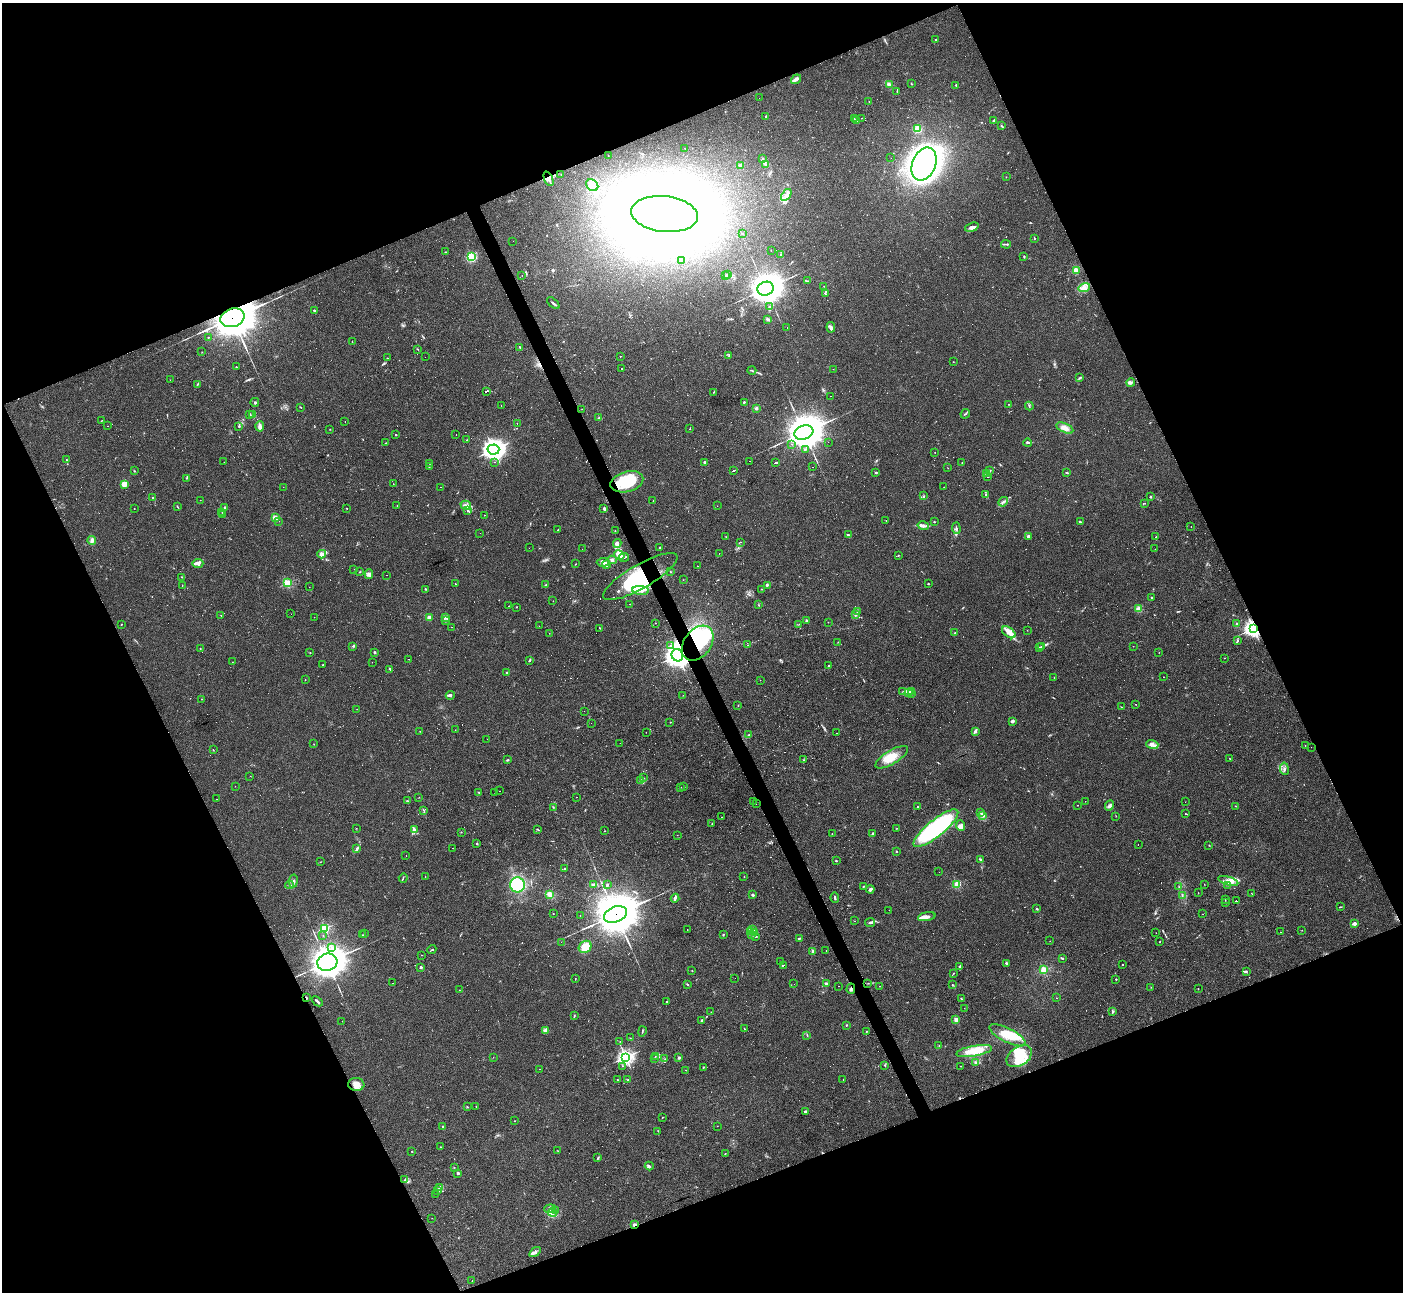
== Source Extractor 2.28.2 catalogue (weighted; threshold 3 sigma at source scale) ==
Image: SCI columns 8-5609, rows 284-5441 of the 5609 x 5597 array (HDU 1 of 3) = the unmasked area's bounding box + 8 px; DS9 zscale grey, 4 x 4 block average (1 PNG px = mean of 4 x 4 image px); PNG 1405 x 1294 px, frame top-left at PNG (2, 3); each listed source drawn as its Kron ellipse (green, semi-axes under 4 px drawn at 4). Shown black and unused: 44% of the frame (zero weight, under 2 of 3 exposures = <1% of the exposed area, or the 3 px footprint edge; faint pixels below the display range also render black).
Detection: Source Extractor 2.28.2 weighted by HDU 2 'WHT'. Background 0.0523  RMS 0.0053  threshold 0.0239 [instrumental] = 3 sigma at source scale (4.5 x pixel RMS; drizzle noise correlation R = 1.50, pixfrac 1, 0.05/0.05 arcsec/px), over >= 5 px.
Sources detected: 827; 20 too faint to see at this stretch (4 x 4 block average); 20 inside a brighter object's white glare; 165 cosmic-ray / hot-pixel residue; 5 long thin detections or spike segments (spike, bleed or trail) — neither listed nor drawn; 13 coinciding with a brighter row at this scale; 43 inside a brighter listed object's ellipse — not listed separately; of the other 561, all 500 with FLUX_AUTO >= 0.537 (the completeness limit of this list) listed and drawn (61 fainter detections not listed), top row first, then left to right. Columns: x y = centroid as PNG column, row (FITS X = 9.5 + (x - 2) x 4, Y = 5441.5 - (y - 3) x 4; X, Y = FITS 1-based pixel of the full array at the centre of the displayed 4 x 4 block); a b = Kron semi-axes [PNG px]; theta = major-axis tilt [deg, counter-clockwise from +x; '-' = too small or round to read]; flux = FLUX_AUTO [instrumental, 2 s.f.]
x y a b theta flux
935 39 2 2 - 3.2
796 79 5 2 - 16
889 84 4 3 - 9.5
911 84 3 2 - 1.7
956 85 2 2 - 7.8
897 92 2 2 - 1.2
759 98 2 2 - 8.7
869 101 2 2 - 1.1
766 117 4 2 - 2.3
861 118 2 2 - 1.3
854 119 2 2 - 1.1
857 121 2 2 - 1.7
993 121 3 2 - 3
1001 126 3 2 - 2.1
918 129 4 4 - 23
685 148 2 2 - 1.1
608 155 2 2 - 0.58
891 158 2 2 - 1.1
762 159 3 2 - 2.3
924 164 17 11 68 1300
740 165 4 3 - 4.8
765 165 3 2 - 4.3
561 174 2 2 - 0.98
1006 177 2 2 - 0.77
549 179 8 2 -67 8.9
592 185 7 5 -38 52
786 195 7 3 53 14
664 214 33 18 -6 5900
972 227 7 3 18 14
743 233 2 2 - 1.1
1035 239 2 2 - 1.7
513 241 2 2 - 1
1006 244 5 2 - 4.3
771 250 2 2 - 1.1
445 252 2 2 - 1.6
781 254 2 2 - 1.6
1024 256 2 2 - 2.5
471 257 3 3 - 140
681 260 2 2 - 1.1
1076 270 2 2 - 120
522 275 2 2 - 0.62
726 275 2 2 - 1.9
728 275 2 2 - 2.8
807 281 3 2 - 2.6
824 286 2 2 - 0.75
1084 287 6 4 18 13
766 289 8 7 - 6600
825 294 3 2 - 3.5
553 303 7 2 -41 5.3
769 307 2 2 - 2
314 310 2 2 - 5.4
232 318 12 9 18 13000
767 319 3 2 - 7.3
787 327 2 2 - 13
831 327 5 3 - 7.4
208 337 2 2 - 1.3
352 341 2 2 - 0.94
520 347 2 2 - 4.1
418 349 2 2 - 1.7
202 352 2 2 - 0.73
620 356 2 2 - 6.8
729 356 4 2 - 3.1
425 357 2 2 - 0.63
387 358 3 2 - 2.5
953 362 2 2 - 1.4
236 367 2 2 - 3.9
621 369 2 2 - 67
833 369 2 2 - 0.74
752 370 4 2 - 3.8
1080 378 3 2 - 3.4
170 380 2 2 - 0.63
1131 383 4 3 - 6
197 384 4 2 - 2.8
486 391 3 2 - 87
714 392 2 2 - 1.1
830 396 2 2 - 0.78
255 402 4 2 - 3.6
744 402 2 2 - 12
1009 404 2 2 - 0.93
501 405 2 2 - 0.98
1029 406 4 2 - 2.8
300 407 2 2 - 2
756 408 3 2 - 4.4
582 409 2 2 - 0.54
250 414 3 2 - 3
965 414 5 2 - 3
253 415 3 2 - 2.3
599 418 3 2 - 3
102 420 2 2 - 0.93
345 422 2 2 - 1.4
517 424 2 2 - 2.3
108 426 2 2 - 1.2
239 426 2 2 - 3.3
260 426 5 3 - 12
1065 428 9 4 -24 18
330 429 2 2 - 0.87
689 429 2 2 - 44
804 432 9 7 19 10000
396 435 2 2 - 4.8
456 435 2 2 - 0.75
466 440 2 2 - 1.5
828 442 2 2 - 0.61
386 443 2 2 - 1.5
1028 443 4 2 - 4
791 444 2 2 - 1.3
805 449 2 2 - 2.5
493 450 6 5 - 1700
935 452 2 2 - 0.75
66 460 2 2 - 1.7
750 461 2 2 - 2.2
224 462 2 2 - 1.2
494 462 2 2 - 11
704 462 2 2 - 19
776 462 3 2 - 130
429 463 2 2 - 1.3
962 463 2 2 - 1.3
429 466 2 2 - 2.8
813 467 2 2 - 1.5
948 468 2 2 - 1
734 470 3 2 - 130
989 470 2 2 - 3
134 471 2 2 - 2
1066 472 3 2 - 2.8
876 473 2 2 - 4.7
987 473 3 2 - 17
987 476 3 2 - 2.4
186 478 2 2 - 1.4
627 482 17 10 15 140
124 484 4 3 - 28
393 484 2 2 - 0.85
283 487 2 2 - 0.86
441 487 2 2 - 0.75
944 487 2 2 - 0.59
986 494 3 2 - 2.2
923 496 2 2 - 2.4
152 497 3 2 - 2.9
1151 497 3 2 - 2.7
200 500 2 2 - 0.59
653 501 2 2 - 2.6
1003 502 5 2 - 6.7
1145 503 2 2 - 0.79
466 505 5 2 - 9.1
397 506 2 2 - 0.88
717 506 2 2 - 1.2
178 507 3 2 - 1.7
225 507 2 2 - 11
603 508 2 2 - 3
134 509 2 2 - 1.2
347 509 2 2 - 1.4
467 510 2 2 - 2.3
222 512 2 2 - 1.2
222 515 2 2 - 2.3
484 515 2 2 - 2
275 518 2 2 - 100
886 520 2 2 - 3.2
279 521 2 2 - 0.72
934 522 2 2 - 3.3
1080 522 2 2 - 4.4
923 526 6 3 -12 8.7
1191 526 2 2 - 3.8
956 528 6 2 -85 4.4
558 530 2 2 - 2.2
615 531 2 2 - 0.73
480 533 2 2 - 0.63
848 535 3 2 - 4.4
1028 536 3 2 - 8.2
726 537 2 2 - 0.76
1156 537 2 2 - 1.8
92 540 4 2 - 12
741 542 2 2 - 2.5
617 543 4 3 - 19
529 548 2 2 - 15
660 548 2 2 - 2.1
582 549 2 2 - 0.81
1155 549 2 2 - 0.55
719 553 2 2 - 0.87
322 554 4 3 - 16
619 555 5 3 - 34
898 556 3 2 - 1.5
624 558 5 2 - 3.5
612 560 4 3 - 5.7
603 562 6 3 5 12
198 563 5 3 - 24
575 564 2 2 - 1.3
607 564 4 2 - 5.5
697 566 2 2 - 1.3
354 569 2 2 - 0.72
359 572 2 2 - 1.1
671 572 2 2 - 1.5
369 574 5 4 - 9.5
387 575 2 2 - 3.7
181 577 3 2 - 2.1
640 577 42 12 30 330
683 580 2 2 - 0.73
287 583 2 2 - 240
455 584 2 2 - 2.8
928 584 2 2 - 3.1
182 585 2 2 - 0.85
546 585 3 2 - 2.3
767 585 2 2 - 2.3
309 587 2 2 - 0.88
426 589 2 2 - 2.8
762 589 2 2 - 1.2
640 590 8 4 -3 22
1151 597 3 2 - 2.5
553 601 2 2 - 3.3
629 604 2 2 - 0.67
758 605 2 2 - 1.5
509 606 2 2 - 51
516 607 2 2 - 1.4
1138 609 4 4 - 11
857 612 2 2 - 1
291 614 2 2 - 1.3
221 615 2 2 - 1.8
855 615 2 2 - 2.4
314 617 2 2 - 1.1
429 618 2 2 - 77
446 618 4 2 - 5
445 621 3 2 - 2.3
806 621 3 2 - 3.6
828 622 2 2 - 0.8
656 623 2 2 - 0.96
121 624 2 2 - 1.5
799 624 2 2 - 0.67
1236 624 3 2 - 2.7
539 626 2 2 - 1.1
452 627 2 2 - 0.68
600 628 2 2 - 2.1
1253 628 3 3 - 1100
1027 630 2 2 - 0.67
1009 632 8 4 -37 19
549 633 2 2 - 0.83
955 633 2 2 - 1.4
1238 640 2 2 - 2.1
838 642 2 2 - 1.1
698 643 19 13 53 130
671 645 2 2 - 2.6
748 645 2 2 - 0.85
353 646 3 2 - 2.4
1042 646 2 2 - 2.1
1133 646 2 2 - 0.71
200 648 2 2 - 4.2
1040 648 2 2 - 1.3
374 652 2 2 - 3.6
1159 652 2 2 - 0.87
310 653 2 2 - 1.2
677 655 6 5 - 2300
1224 658 2 2 - 0.76
409 659 2 2 - 7
529 660 3 2 - 4
232 662 2 2 - 0.88
372 662 2 2 - 0.62
323 665 2 2 - 1.9
829 665 2 2 - 190
390 669 4 2 - 3.2
506 672 2 2 - 2.2
1163 677 2 2 - 0.63
1054 678 2 2 - 1.1
305 679 2 2 - 1.3
760 680 2 2 - 0.67
912 691 2 2 - 1.7
903 692 2 2 - 1
909 692 3 3 - 5.7
911 694 3 2 - 2.8
450 695 4 3 - 6.4
683 695 2 2 - 0.71
201 699 2 2 - 1.7
1136 704 2 2 - 1.1
738 706 2 2 - 1.1
1121 707 3 2 - 1.6
357 709 2 2 - 0.62
584 711 2 2 - 7.8
1012 721 4 3 - 6.2
670 722 2 2 - 1.2
591 723 2 2 - 0.56
455 730 2 2 - 0.56
420 731 2 2 - 0.73
975 731 4 2 - 6.5
646 732 2 2 - 0.77
837 733 2 2 - 0.78
749 734 2 2 - 2.1
487 739 2 2 - 0.73
620 743 2 2 - 3.7
314 744 2 2 - 1
1152 745 6 3 -16 9.5
1305 745 2 2 - 1.2
1311 747 2 2 - 0.62
213 750 2 2 - 1.4
892 757 18 6 31 52
1229 758 2 2 - 0.89
507 760 2 2 - 3.2
804 760 3 2 - 2.7
1284 769 6 2 -82 6
250 776 2 2 - 0.66
644 778 2 2 - 1
640 781 4 2 - 3.6
235 786 2 2 - 0.7
681 787 2 2 - 0.6
684 787 2 2 - 0.75
500 791 2 2 - 2.8
479 793 4 2 - 3.2
495 793 2 2 - 0.59
419 797 2 2 - 0.79
576 797 2 2 - 5.9
217 799 2 2 - 2.4
408 801 2 2 - 1.2
1085 801 2 2 - 0.62
753 802 2 2 - 0.78
1185 802 2 2 - 1
756 804 2 2 - 0.7
1078 805 2 2 - 0.81
1109 806 5 2 - 5
1235 806 2 2 - 1.5
553 807 2 2 - 1.5
917 807 2 2 - 2
424 810 3 2 - 2.5
981 813 2 2 - 1.8
1186 814 2 2 - 1.6
982 815 2 2 - 11
1116 816 2 2 - 1.6
722 817 2 2 - 0.81
712 824 2 2 - 1
960 826 5 4 - 16
356 828 2 2 - 1.1
896 828 2 2 - 0.86
936 828 28 8 39 470
415 829 3 2 - 4.6
538 830 4 2 - 1.7
605 831 2 2 - 1.2
461 832 2 2 - 1.3
832 834 3 2 - 1.6
872 834 2 2 - 15
677 835 2 2 - 4.6
477 843 2 2 - 8.7
1138 845 2 2 - 0.7
1209 845 2 2 - 1.2
453 848 2 2 - 1.8
357 849 4 2 - 7.4
896 851 2 2 - 6.1
406 856 2 2 - 1.4
980 859 4 2 - 3.9
836 861 2 2 - 2.5
320 862 2 2 - 0.8
565 869 2 2 - 1.6
939 872 2 2 - 0.8
425 877 2 2 - 0.64
744 877 2 2 - 1.2
403 878 5 2 - 2.9
293 881 7 3 82 8.4
1228 881 10 3 -17 18
1204 884 2 2 - 0.92
289 885 4 2 - 5.1
517 885 7 7 - 120
594 885 4 2 - 10
607 885 3 2 - 6
957 885 2 2 - 170
1228 885 2 2 - 1.2
863 886 2 2 - 2.4
1179 887 2 2 - 1
870 889 4 2 - 6.7
1198 893 2 2 - 0.98
550 894 4 3 - 25
1252 894 3 2 - 1
753 895 3 2 - 5.7
1182 895 2 2 - 1.7
675 898 4 2 - 6.7
835 898 5 2 - 6
1225 900 2 2 - 1.3
1236 901 2 2 - 130
1226 903 2 2 - 1.4
1340 907 3 2 - 2.2
1037 909 3 2 - 3.4
889 910 2 2 - 4.3
553 914 2 2 - 1.3
615 914 12 7 20 16000
1203 914 2 2 - 2.2
580 915 2 2 - 1.7
927 917 9 3 12 16
855 921 2 2 - 0.55
870 923 5 2 - 5.5
1354 923 3 2 - 13
325 928 2 2 - 300
687 930 2 2 - 1.8
753 930 4 2 - 4.8
1302 930 2 2 - 0.7
751 931 3 2 - 6.1
754 932 4 2 - 6.1
1156 932 2 2 - 0.66
1280 932 2 2 - 1.8
364 933 2 2 - 1.1
751 934 2 2 - 1.2
362 935 2 2 - 0.89
723 935 3 2 - 1.8
323 936 2 2 - 0.81
755 936 2 2 - 1.4
799 938 3 2 - 4.2
1050 941 2 2 - 0.61
561 942 2 2 - 0.62
1160 942 2 2 - 57
585 947 7 5 42 68
332 948 4 2 - 4.2
432 949 5 2 - 2.1
813 951 2 2 - 33
826 951 2 2 - 0.92
421 955 2 2 - 0.58
1062 958 3 2 - 2.7
780 961 2 2 - 1.2
327 962 10 8 14 5800
1007 963 4 2 - 4.1
783 965 2 2 - 80
1122 965 2 2 - 3.2
960 966 4 2 - 5.3
421 967 3 2 - 3.3
1044 970 2 2 - 180
692 971 2 2 - 1.1
1246 971 3 2 - 3.4
953 973 3 2 - 1.7
735 978 2 2 - 0.54
575 979 2 2 - 1.3
1116 979 2 2 - 5.1
392 983 2 2 - 0.55
868 983 2 2 - 0.93
794 984 2 2 - 1.5
826 984 2 2 - 6.8
952 984 2 2 - 1.3
688 985 2 2 - 1.5
839 986 2 2 - 1.4
879 986 2 2 - 0.8
1151 987 2 2 - 0.65
851 989 5 2 - 6.6
1198 989 2 2 - 1.1
459 990 2 2 - 0.61
306 998 4 2 - 2.6
1056 998 2 2 - 0.76
961 999 3 2 - 2.3
317 1001 6 2 -39 5.5
667 1001 3 2 - 4.3
964 1008 2 2 - 0.82
1113 1011 4 2 - 3.1
711 1012 2 2 - 0.75
574 1016 3 2 - 2.8
956 1019 2 2 - 77
342 1021 2 2 - 0.54
702 1021 3 2 - 3.7
846 1025 2 2 - 3.2
744 1029 2 2 - 1.3
545 1030 3 2 - 8.8
642 1031 5 2 - 2.8
866 1032 2 2 - 2
807 1035 4 2 - 2
1008 1035 20 7 -27 72
630 1038 2 2 - 1.1
620 1041 2 2 - 0.9
939 1046 2 2 - 1.9
974 1051 18 5 10 60
655 1056 2 2 - 1.1
1019 1056 14 9 34 58
493 1057 2 2 - 0.62
626 1057 3 3 - 760
654 1058 2 2 - 1.9
679 1058 2 2 - 22
665 1059 3 2 - 2.2
976 1063 4 2 - 3.1
885 1065 2 2 - 1.8
622 1066 2 2 - 0.92
960 1066 2 2 - 0.81
703 1067 2 2 - 2.9
540 1069 2 2 - 0.71
686 1070 2 2 - 0.81
617 1080 2 2 - 0.99
628 1080 2 2 - 2.4
843 1080 2 2 - 0.85
356 1085 8 6 -4 22
476 1106 2 2 - 0.83
467 1107 3 2 - 1.4
805 1112 3 2 - 5.1
662 1117 3 2 - 1.5
515 1121 2 2 - 0.98
717 1126 2 2 - 0.61
442 1127 2 2 - 2
658 1131 2 2 - 1.1
440 1147 2 2 - 1.1
412 1151 2 2 - 1.5
558 1151 2 2 - 0.74
725 1153 2 2 - 1.4
598 1158 4 2 - 2.9
649 1166 4 3 - 5.3
454 1167 2 2 - 1.2
458 1173 2 2 - 24
404 1180 2 2 - 1.5
440 1188 3 2 - 2.8
438 1190 2 2 - 2.2
436 1194 2 2 - 1.5
550 1209 6 2 5 6.2
556 1210 2 2 - 2.1
552 1213 5 3 - 11
432 1218 2 2 - 0.8
635 1225 3 2 - 7.8
535 1252 6 4 36 8.1
472 1281 2 2 - 0.78
Overlapping masked pixels (flux is a lower limit): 11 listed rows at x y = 549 179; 232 318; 627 482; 640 577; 1253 628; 698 643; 677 655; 615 914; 851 989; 306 998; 635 1225
Diffuse or blended objects may show on this block-average render without a row.